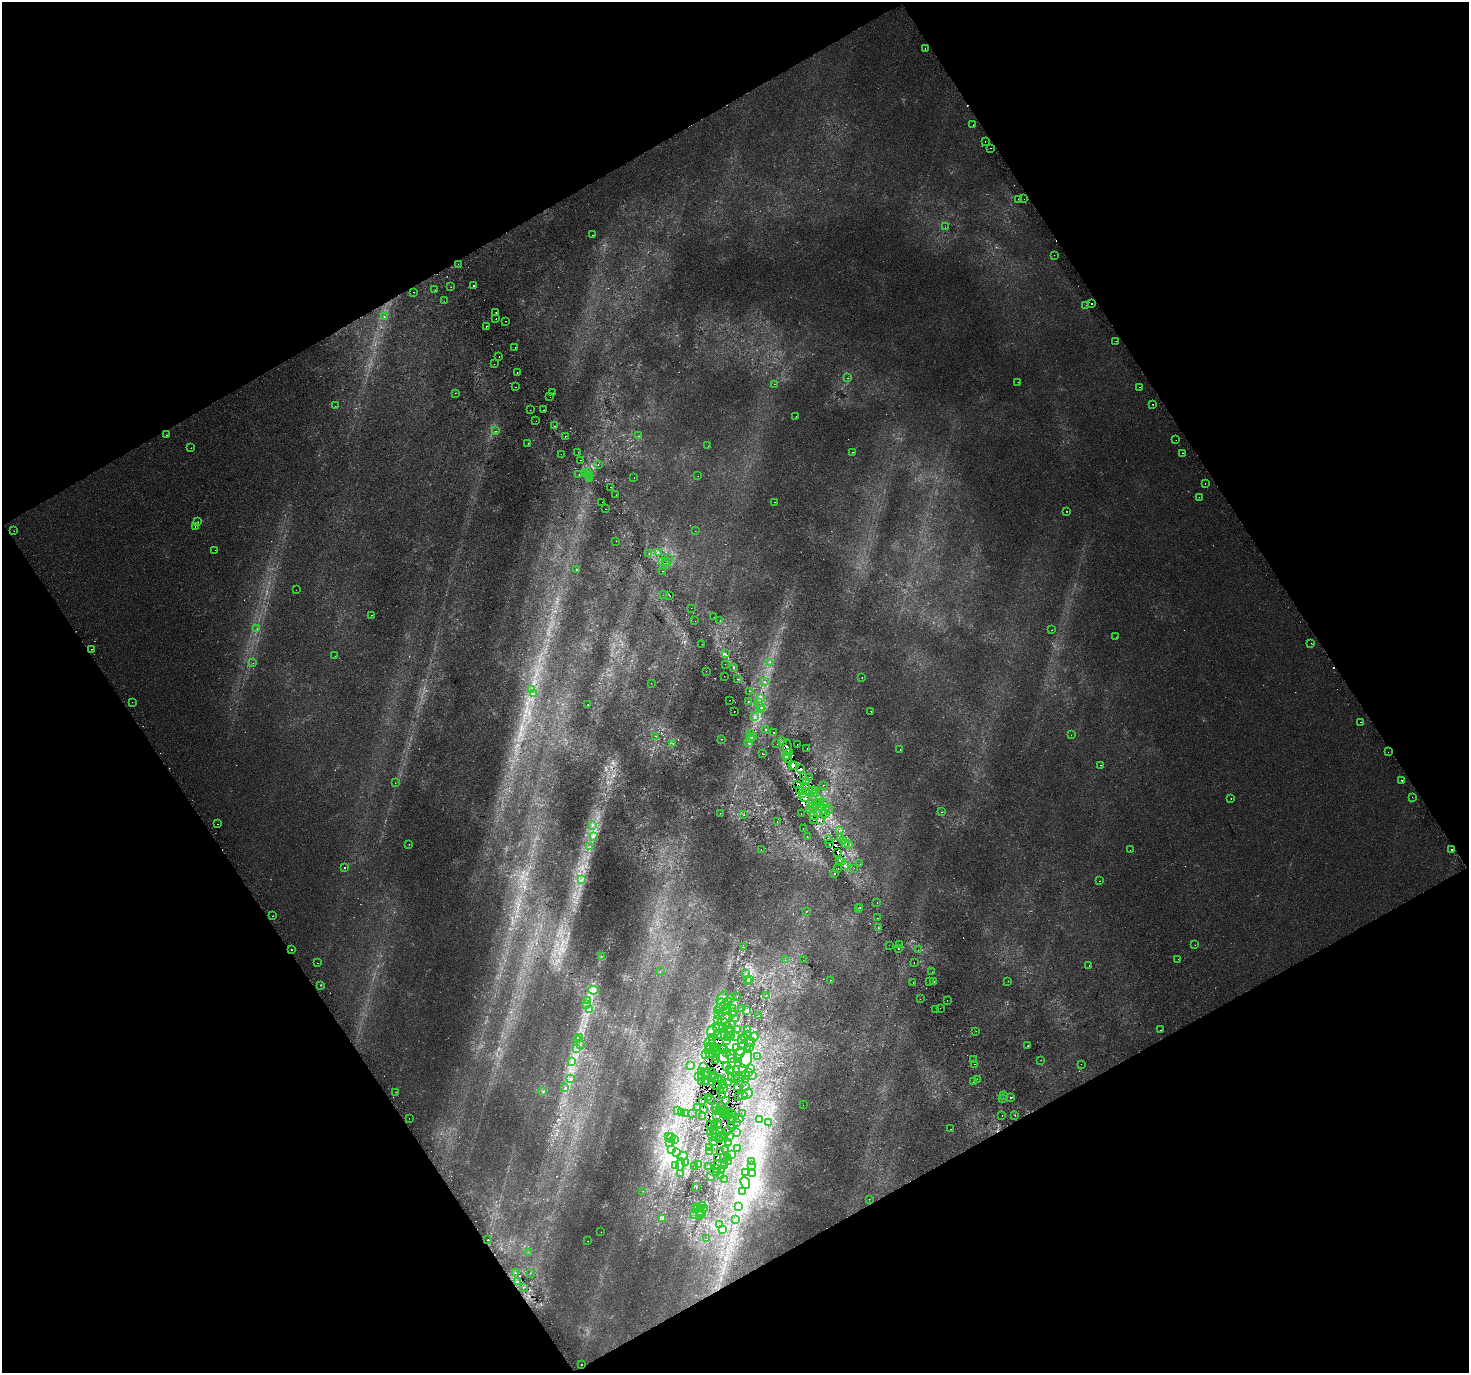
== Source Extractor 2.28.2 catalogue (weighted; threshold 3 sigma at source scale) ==
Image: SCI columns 41-5906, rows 198-5679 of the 5943 x 5816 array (HDU 1 of 3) = the unmasked area's bounding box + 8 px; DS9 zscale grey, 4 x 4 block average (1 PNG px = mean of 4 x 4 image px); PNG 1471 x 1375 px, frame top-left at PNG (2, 2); each listed source drawn as its Kron ellipse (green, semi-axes under 4 px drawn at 4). Shown black and unused: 48% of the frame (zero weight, under 2 of 3 exposures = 3% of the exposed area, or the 3 px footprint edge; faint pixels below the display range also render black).
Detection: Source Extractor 2.28.2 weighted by HDU 2 'WHT'. Background 0.00151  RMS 0.0029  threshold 0.013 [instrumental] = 3 sigma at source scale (4.5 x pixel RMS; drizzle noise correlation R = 1.50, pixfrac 1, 0.0396/0.0396 arcsec/px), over >= 5 px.
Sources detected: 843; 35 too faint to see at this stretch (4 x 4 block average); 8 inside a brighter object's white glare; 124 cosmic-ray / hot-pixel residue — neither listed nor drawn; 36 coinciding with a brighter row at this scale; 62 inside a brighter listed object's ellipse — not listed separately; of the other 578, all 500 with FLUX_AUTO >= 0.377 (the completeness limit of this list) listed and drawn (78 fainter detections not listed), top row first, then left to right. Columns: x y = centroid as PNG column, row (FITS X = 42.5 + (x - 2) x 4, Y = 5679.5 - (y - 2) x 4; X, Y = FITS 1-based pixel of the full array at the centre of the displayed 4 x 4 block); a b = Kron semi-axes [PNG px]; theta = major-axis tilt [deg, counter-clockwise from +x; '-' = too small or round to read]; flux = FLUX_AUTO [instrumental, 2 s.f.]
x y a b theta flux
925 48 2 2 - 0.8
973 125 2 2 - 0.39
985 141 2 2 - 0.6
991 148 2 2 - 0.45
1018 199 2 2 - 4.4
1024 199 2 2 - 0.65
945 227 2 2 - 0.43
592 235 2 2 - 1.4
1054 255 2 2 - 2.1
458 264 2 2 - 2.5
473 286 2 2 - 1.6
451 287 2 2 - 0.95
435 290 2 2 - 0.51
414 292 2 2 - 1.8
444 301 2 2 - 1.5
1091 304 2 2 - 1.3
1086 305 2 2 - 1.3
496 312 2 2 - 6
384 317 2 2 - 1.2
496 318 2 2 - 1.1
506 321 2 2 - 0.76
486 326 2 2 - 1.7
1116 341 2 2 - 0.74
515 347 2 2 - 5.1
499 357 2 2 - 0.66
494 364 2 2 - 2.3
517 372 2 2 - 0.53
848 378 2 2 - 0.5
1018 382 2 2 - 3.1
774 384 2 2 - 1.7
516 387 2 2 - 0.46
1140 387 2 2 - 0.7
455 393 2 2 - 0.46
552 393 2 2 - 1.5
550 397 2 2 - 0.74
1153 404 2 2 - 0.92
335 406 2 2 - 0.42
530 410 2 2 - 0.47
544 410 2 2 - 2.2
796 416 2 2 - 0.43
536 421 2 2 - 1
554 426 2 2 - 0.68
496 431 2 2 - 1.1
166 435 2 2 - 0.89
639 436 2 2 - 1.6
565 437 2 2 - 5.2
1176 440 2 2 - 0.41
528 443 2 2 - 0.63
708 446 2 2 - 0.93
191 448 2 2 - 0.47
578 452 2 2 - 0.61
853 452 2 2 - 4.6
1182 453 2 2 - 1.6
561 454 2 2 - 0.81
581 460 2 2 - 1.5
598 464 2 2 - 0.9
587 472 2 2 - 1.2
589 473 2 2 - 0.88
579 475 2 2 - 0.38
589 476 2 2 - 1.1
698 476 2 2 - 1.2
634 477 2 2 - 0.46
589 479 2 2 - 1
1205 484 2 2 - 1
611 487 2 2 - 1.2
616 495 2 2 - 0.64
1199 497 2 2 - 2.1
602 502 2 2 - 0.87
774 502 2 2 - 2.4
606 509 2 2 - 3
1067 511 2 2 - 1
197 522 2 2 - 0.89
195 526 2 2 - 1.5
14 531 2 2 - 1.1
695 531 2 2 - 0.38
616 541 2 2 - 3.2
215 550 2 2 - 1.6
658 552 2 2 - 1.2
649 553 2 2 - 0.58
668 558 2 2 - 0.69
662 562 3 2 - 2.1
666 562 3 2 - 1.4
666 565 2 2 - 1.8
576 569 2 2 - 1
662 571 2 2 - 1.3
296 590 2 2 - 0.76
663 595 2 2 - 1.6
670 595 2 2 - 0.97
691 608 2 2 - 0.4
371 615 2 2 - 0.72
714 617 2 2 - 0.4
695 621 2 2 - 2.5
720 621 2 2 - 0.4
257 629 2 2 - 0.65
1052 630 2 2 - 0.56
1116 637 2 2 - 1.4
1311 643 2 2 - 0.41
702 644 2 2 - 1.5
92 649 2 2 - 0.8
725 653 2 2 - 1.1
335 656 2 2 - 1.2
770 662 2 2 - 0.81
253 663 2 2 - 0.7
725 664 2 2 - 0.7
734 667 2 2 - 0.75
706 671 2 2 - 1.1
724 676 2 2 - 0.4
862 677 2 2 - 0.5
737 679 2 2 - 0.81
764 682 2 2 - 1.2
651 683 2 2 - 0.41
532 690 2 2 - 0.71
750 691 2 2 - 0.88
533 694 2 2 - 0.65
760 699 2 2 - 1
730 700 2 2 - 0.72
748 701 2 2 - 1.9
132 702 2 2 - 0.39
759 703 2 2 - 0.85
588 705 2 2 - 0.75
761 706 2 2 - 0.88
761 709 2 2 - 1.7
734 711 2 2 - 2.6
871 711 2 2 - 1
754 717 2 2 - 1.1
1360 722 2 2 - 1.3
766 730 2 2 - 24
774 732 2 2 - 3.9
750 733 2 2 - 0.7
1071 735 2 2 - 0.59
656 736 2 2 - 0.58
752 736 2 2 - 1.5
750 738 2 2 - 1.7
722 739 2 2 - 0.67
783 742 2 2 - 1
673 743 2 2 - 0.78
749 743 2 2 - 1.1
777 744 2 2 - 1
797 744 2 2 - 1.1
787 747 8 3 -89 10
807 748 2 2 - 0.38
900 749 2 2 - 1.1
790 752 4 2 - 11
1388 752 2 2 - 0.41
762 753 2 2 - 0.76
786 757 2 2 - 3.2
788 758 2 2 - 6.7
1101 765 2 2 - 2.3
792 766 3 2 - 6.3
795 766 3 2 - 4.1
801 769 2 2 - 6
803 777 2 2 - 1.4
809 777 2 2 - 0.42
1402 780 2 2 - 5.5
806 782 2 2 - 1.1
395 783 2 2 - 0.39
797 784 2 2 - 2.2
823 785 2 2 - 0.63
806 787 2 2 - 1.3
799 790 2 2 - 2
812 790 2 2 - 0.51
815 790 2 2 - 2.1
807 792 2 2 - 1.8
802 793 2 2 - 0.74
815 794 2 2 - 2.1
1412 797 2 2 - 0.44
804 798 5 3 - 5.8
1231 799 2 2 - 1.6
819 800 2 2 - 1.8
819 803 2 2 - 4
824 803 2 2 - 1.8
810 804 2 2 - 0.63
817 805 4 2 - 3.4
812 806 2 2 - 1.4
821 807 2 2 - 2.1
809 809 2 2 - 0.95
829 809 4 2 - 2.7
825 811 3 2 - 3.5
941 812 2 2 - 0.65
720 813 2 2 - 0.42
818 813 2 2 - 0.6
801 814 2 2 - 0.54
825 814 2 2 - 1.6
744 815 2 2 - 0.69
814 815 2 2 - 2.4
814 819 4 2 - 1.7
821 820 2 2 - 0.88
777 821 2 2 - 0.38
217 824 2 2 - 2.1
593 825 2 2 - 0.98
803 828 2 2 - 0.55
839 831 2 2 - 0.6
593 837 2 2 - 1.1
807 837 2 2 - 0.68
841 837 2 2 - 0.57
828 839 2 2 - 2.8
843 840 3 2 - 0.63
409 844 2 2 - 1.1
829 844 2 2 - 1
846 844 2 2 - 0.57
848 844 2 2 - 1.7
590 846 2 2 - 0.69
761 849 2 2 - 0.52
1451 849 2 2 - 3.7
1130 850 2 2 - 0.47
838 853 2 2 - 1.5
839 860 2 2 - 0.62
842 861 2 2 - 1.7
860 864 2 2 - 1
845 865 3 2 - 1.5
345 867 2 2 - 4.3
838 868 2 2 - 0.41
854 868 2 2 - 1.9
834 874 2 2 - 1.8
582 879 2 2 - 1.1
1100 881 2 2 - 0.74
877 903 2 2 - 0.62
860 907 2 2 - 2
858 909 2 2 - 0.59
806 911 2 2 - 1.9
272 916 2 2 - 2.7
877 918 2 2 - 0.67
878 928 2 2 - 1
899 944 2 2 - 0.41
889 945 2 2 - 0.55
1195 945 2 2 - 0.47
743 947 2 2 - 0.47
899 949 2 2 - 1.4
291 950 2 2 - 4.5
918 950 2 2 - 0.54
602 956 2 2 - 0.78
1178 959 2 2 - 1.1
785 960 2 2 - 0.44
803 960 2 2 - 0.42
317 963 2 2 - 0.53
914 963 2 2 - 1.6
1089 966 2 2 - 4.9
660 972 2 2 - 0.68
932 972 2 2 - 1.5
745 974 2 2 - 0.61
747 980 3 2 - 1.2
750 980 2 2 - 1.4
830 980 2 2 - 0.7
1008 981 2 2 - 0.47
929 982 2 2 - 6.7
933 982 2 2 - 1.5
913 983 2 2 - 1.3
320 985 2 2 - 1
594 990 5 3 - 5.2
766 995 2 2 - 0.45
737 997 2 2 - 0.39
722 998 8 3 57 7.4
730 999 2 2 - 0.44
920 999 2 2 - 1.9
587 1000 3 2 - 2.7
947 1000 2 2 - 0.77
729 1001 2 2 - 0.39
726 1004 3 2 - 1.2
586 1005 2 2 - 0.54
721 1006 8 2 84 5.7
723 1007 2 2 - 2.1
732 1008 3 2 - 1.8
741 1008 2 2 - 0.41
940 1008 2 2 - 0.8
589 1009 3 2 - 2.1
717 1010 4 2 - 3.1
724 1010 8 3 47 7.5
747 1010 3 2 - 1.8
936 1010 2 2 - 0.88
733 1013 2 2 - 0.43
719 1014 4 3 - 3.8
759 1016 2 2 - 0.71
736 1018 2 2 - 0.68
724 1019 9 4 44 7.7
717 1020 3 2 - 1.6
726 1024 5 2 - 3
731 1024 5 2 - 2
717 1027 3 3 - 3
723 1027 2 2 - 1.6
722 1029 2 2 - 0.78
730 1029 3 2 - 2
738 1030 2 2 - 0.79
747 1030 4 2 - 1.5
1161 1030 2 2 - 0.5
712 1031 6 4 67 8.1
976 1031 2 2 - 0.39
723 1034 6 2 46 2.9
748 1034 2 2 - 1
718 1035 3 2 - 1.6
725 1035 2 2 - 0.86
730 1036 2 2 - 0.39
713 1037 3 2 - 2
728 1037 2 2 - 0.54
736 1037 3 2 - 1.7
745 1037 4 3 - 3.8
754 1037 5 4 - 6.5
579 1038 3 2 - 1.3
741 1039 3 2 - 1.4
577 1040 2 2 - 1.1
726 1041 2 2 - 0.77
709 1042 6 2 26 3.3
751 1042 4 4 - 4.5
712 1044 3 2 - 1.5
580 1045 2 2 - 0.63
742 1045 4 3 - 3.6
1028 1046 2 2 - 1.7
709 1047 4 2 - 2.1
717 1047 2 2 - 1.3
736 1047 3 2 - 0.99
750 1047 3 2 - 1.2
713 1048 2 2 - 0.6
724 1048 3 2 - 1.3
576 1049 2 2 - 0.93
709 1049 3 2 - 2.4
748 1049 2 2 - 0.69
723 1050 2 2 - 1.2
716 1051 4 2 - 1.4
726 1053 2 2 - 0.69
740 1053 6 3 72 4.2
710 1054 2 2 - 0.55
706 1055 2 2 - 0.57
731 1055 5 3 - 3.5
722 1056 8 5 -49 12
716 1057 2 2 - 0.9
758 1057 2 2 - 0.63
732 1059 2 2 - 0.66
737 1059 2 2 - 1
746 1059 9 5 71 13
974 1060 2 2 - 0.47
1041 1060 2 2 - 0.38
571 1061 2 2 - 1.1
715 1061 2 2 - 0.94
739 1064 2 2 - 0.84
975 1064 2 2 - 1.1
1081 1064 2 2 - 0.78
690 1065 2 2 - 0.48
726 1066 2 2 - 0.59
703 1067 2 2 - 0.65
743 1068 3 3 - 2.2
751 1068 3 2 - 1.9
729 1069 2 2 - 0.45
737 1070 2 2 - 1.1
711 1071 2 2 - 0.8
732 1071 2 2 - 0.39
701 1072 2 2 - 0.82
706 1073 2 2 - 0.53
748 1073 3 2 - 1.3
705 1075 2 2 - 0.48
714 1075 2 2 - 0.78
743 1075 2 2 - 0.94
753 1075 2 2 - 0.78
702 1076 2 2 - 0.72
746 1076 2 2 - 0.47
698 1077 2 2 - 0.9
731 1077 2 2 - 0.51
739 1077 2 2 - 0.96
714 1078 2 2 - 0.75
718 1078 2 2 - 1
735 1078 2 2 - 0.5
571 1079 3 2 - 1.2
746 1079 2 2 - 1.1
977 1079 2 2 - 1.5
722 1080 2 2 - 0.39
702 1081 2 2 - 0.85
706 1082 2 2 - 0.66
729 1082 2 2 - 0.62
973 1082 2 2 - 0.92
712 1083 2 2 - 1.4
722 1085 2 2 - 0.43
717 1086 2 2 - 0.87
745 1086 2 2 - 0.45
565 1087 2 2 - 0.57
738 1088 2 2 - 0.88
723 1089 2 2 - 0.42
721 1090 2 2 - 0.61
396 1092 2 2 - 0.49
543 1092 2 2 - 2.6
747 1093 5 4 - 8
1003 1095 2 2 - 0.68
723 1096 2 2 - 1
743 1096 4 2 - 1.9
738 1097 2 2 - 1.2
1011 1097 2 2 - 1.5
709 1098 2 2 - 2.2
1002 1098 2 2 - 1.9
710 1099 2 2 - 1.4
725 1101 2 2 - 0.44
702 1102 2 2 - 1.6
803 1105 2 2 - 1.1
715 1107 2 2 - 0.62
720 1107 2 2 - 0.51
697 1108 2 2 - 0.62
704 1109 2 2 - 1
717 1110 2 2 - 1.1
719 1110 2 2 - 0.45
678 1111 2 2 - 0.55
682 1112 3 2 - 0.96
724 1112 2 2 - 0.52
693 1113 2 2 - 0.41
729 1113 2 2 - 0.82
731 1113 2 2 - 0.58
685 1114 2 2 - 0.42
743 1114 2 2 - 0.41
717 1115 3 2 - 0.7
725 1115 2 2 - 1.7
728 1115 2 2 - 0.74
1002 1115 2 2 - 0.86
1015 1116 2 2 - 0.65
702 1117 2 2 - 0.43
409 1118 2 2 - 0.49
739 1118 2 2 - 0.42
731 1119 2 2 - 0.5
760 1120 2 2 - 0.73
737 1122 2 2 - 0.53
769 1122 3 2 - 0.89
715 1124 2 2 - 0.83
718 1124 2 2 - 0.4
710 1125 2 2 - 0.94
731 1126 2 2 - 0.93
715 1127 3 2 - 1.1
951 1129 2 2 - 0.52
713 1131 2 2 - 1
720 1132 4 2 - 2.1
727 1132 2 2 - 0.77
710 1133 2 2 - 0.4
715 1133 3 2 - 1.4
736 1133 2 2 - 0.38
668 1136 2 2 - 1.1
725 1136 3 2 - 1.3
729 1136 3 2 - 1.1
713 1137 2 2 - 0.72
721 1137 4 2 - 2.7
671 1138 5 2 - 2.9
674 1139 2 2 - 0.67
720 1140 2 2 - 0.57
670 1142 4 2 - 1
713 1142 2 2 - 0.53
728 1143 2 2 - 0.52
709 1147 2 2 - 0.46
738 1148 2 2 - 0.52
672 1150 2 2 - 0.53
725 1150 2 2 - 0.43
676 1152 2 2 - 1.3
709 1152 2 2 - 0.79
721 1152 3 2 - 1.5
731 1155 2 2 - 1.3
682 1156 5 3 - 5.8
718 1157 2 2 - 1.2
724 1158 2 2 - 0.52
727 1158 2 2 - 0.42
685 1162 2 2 - 0.81
729 1162 2 2 - 1.4
751 1162 2 2 - 0.87
724 1163 2 2 - 0.46
680 1164 6 2 82 4.9
699 1164 2 2 - 0.61
717 1164 3 2 - 1.2
752 1165 2 2 - 0.46
676 1166 2 2 - 0.41
708 1166 2 2 - 0.53
725 1166 2 2 - 1.1
694 1167 2 2 - 0.47
716 1169 2 2 - 0.98
721 1170 2 2 - 1.4
717 1172 2 2 - 0.55
681 1173 3 2 - 0.44
745 1173 3 2 - 1.2
752 1174 3 2 - 1.6
711 1176 2 2 - 0.98
720 1176 2 2 - 0.87
724 1180 2 2 - 0.42
745 1183 6 4 -68 8.9
696 1187 2 2 - 0.44
643 1191 2 2 - 0.4
742 1192 2 2 - 0.96
869 1199 2 2 - 0.53
703 1206 2 2 - 0.89
695 1207 3 2 - 0.88
739 1207 2 2 - 0.57
697 1208 4 2 - 1.5
700 1209 3 2 - 1.3
704 1209 3 2 - 2.8
699 1212 2 2 - 0.67
702 1213 3 2 - 1.7
694 1215 2 2 - 0.43
699 1216 2 2 - 0.75
662 1218 2 2 - 0.88
736 1219 2 2 - 0.75
720 1224 2 2 - 0.54
722 1229 2 2 - 0.41
601 1232 2 2 - 0.65
707 1239 2 2 - 0.76
488 1240 2 2 - 23
588 1241 2 2 - 0.44
529 1252 2 2 - 0.44
515 1273 2 2 - 0.6
530 1273 2 2 - 0.39
517 1281 2 2 - 0.82
523 1287 2 2 - 1.4
581 1364 2 2 - 4.8
Overlapping masked pixels (flux is a lower limit): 93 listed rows (the first 20) at x y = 662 562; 666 562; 783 742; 787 747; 790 752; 786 757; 788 758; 792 766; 795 766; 801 769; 803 777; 806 782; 797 784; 806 787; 799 790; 812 790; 802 793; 804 798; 819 800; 819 803
Diffuse or blended objects may show on this block-average render without a row.